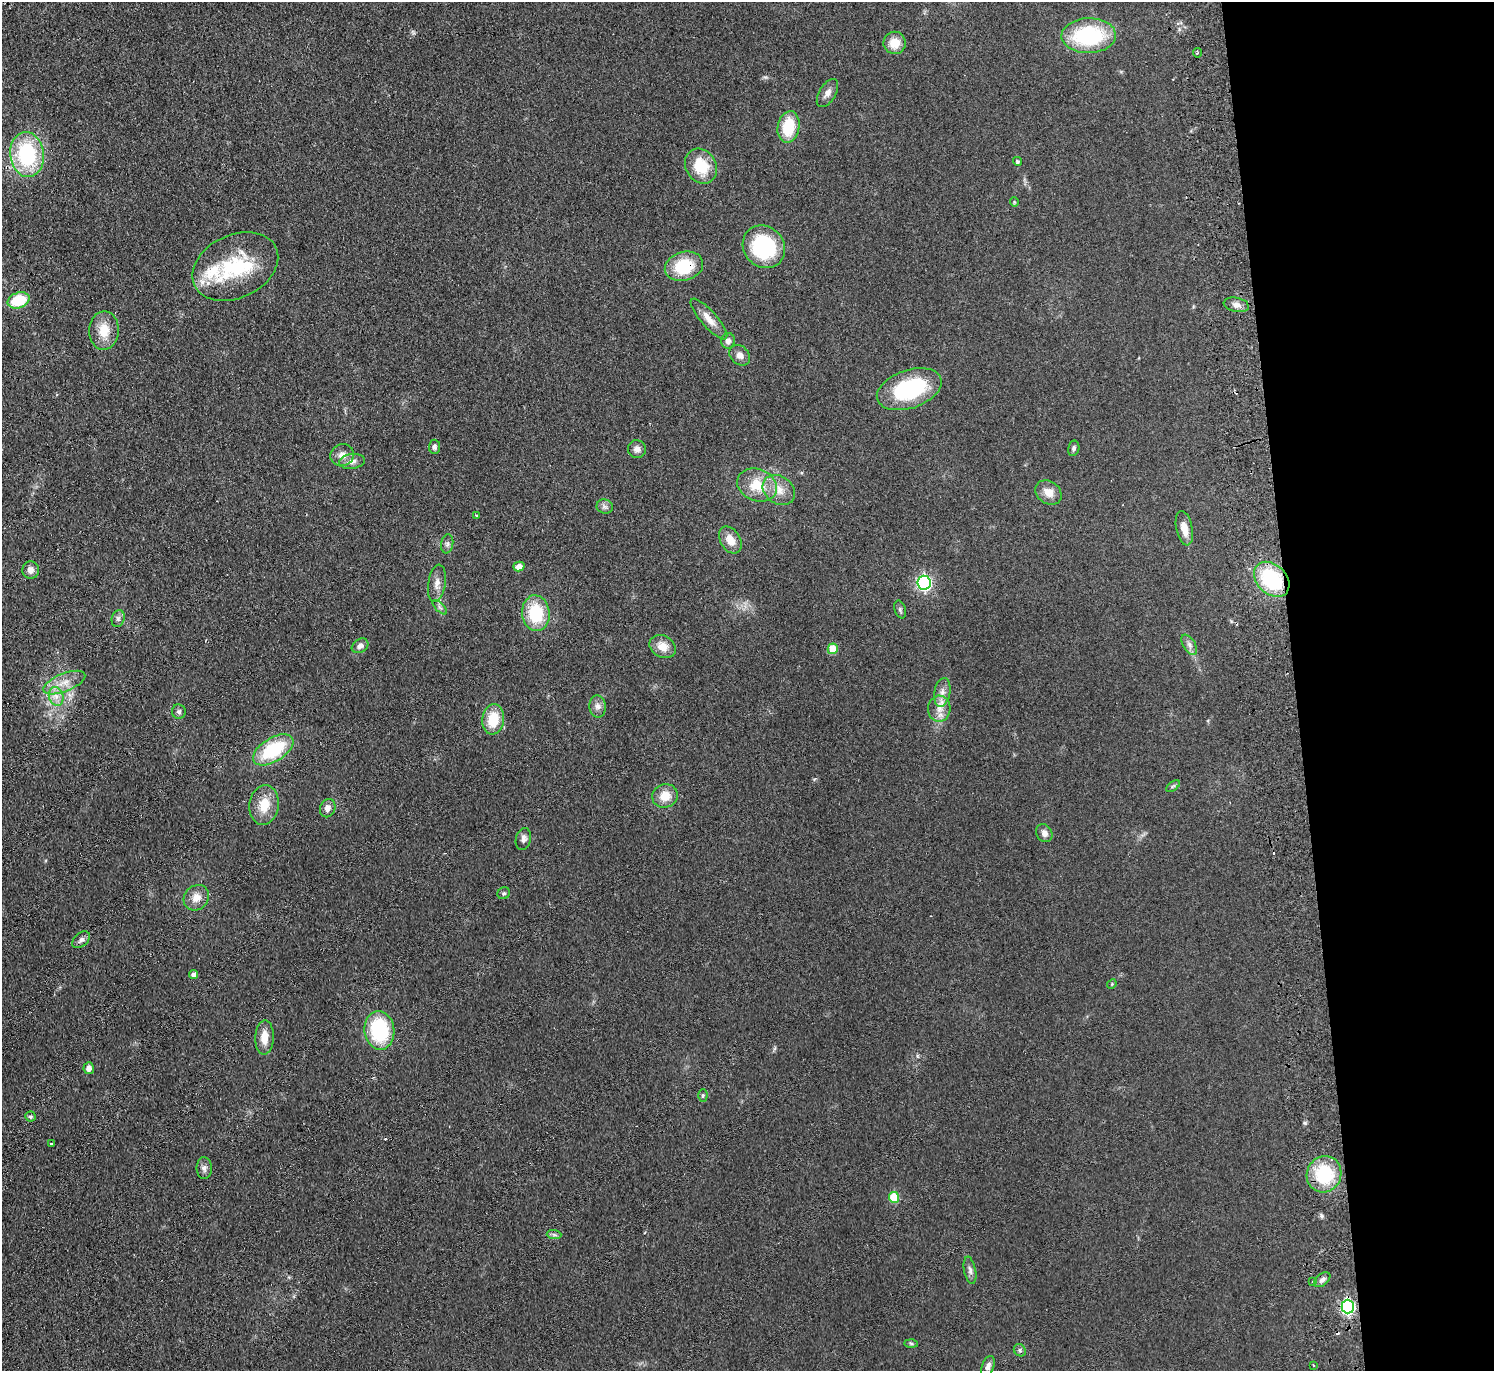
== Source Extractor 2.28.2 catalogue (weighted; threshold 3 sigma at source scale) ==
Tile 6 of 3 x 3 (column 3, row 2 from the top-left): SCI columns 3040-4531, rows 1503-2871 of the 4587 x 4463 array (HDU 1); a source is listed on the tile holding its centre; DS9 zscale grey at full resolution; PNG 1496 x 1373 px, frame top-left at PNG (2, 2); each listed source drawn as its Kron ellipse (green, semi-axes under 4 px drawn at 4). Shown black and unused: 13% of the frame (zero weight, under 2 of 3 exposures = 3% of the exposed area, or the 3 px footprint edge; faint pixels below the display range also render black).
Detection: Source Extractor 2.28.2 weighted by HDU 2 'WHT'; one run over the whole footprint, this tile lists its part. Background 0.0948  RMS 0.01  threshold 0.0456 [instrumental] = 3 sigma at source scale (4.5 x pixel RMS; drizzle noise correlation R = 1.50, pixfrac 1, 0.05/0.05 arcsec/px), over >= 5 px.
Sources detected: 89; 1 inside a brighter object's white glare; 5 cosmic-ray / hot-pixel residue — neither listed nor drawn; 1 inside a brighter listed object's ellipse — not listed separately; the other 82 listed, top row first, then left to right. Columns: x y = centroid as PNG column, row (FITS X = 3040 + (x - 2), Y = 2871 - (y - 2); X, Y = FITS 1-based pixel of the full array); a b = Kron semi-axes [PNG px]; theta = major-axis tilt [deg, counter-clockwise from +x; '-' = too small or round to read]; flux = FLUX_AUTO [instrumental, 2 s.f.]
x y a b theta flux
1089 36 27 17 2 92
895 43 11 11 - 14
1197 53 5 2 - 1.4
827 93 16 8 59 6.2
789 127 16 10 79 35
27 154 22 17 -82 89
1017 161 4 4 - 1.5
701 166 18 15 -60 31
1014 202 5 4 - 1
764 247 22 20 -47 84
684 266 19 14 16 42
235 267 45 31 25 79
19 300 11 7 18 38
1236 305 13 7 -12 5.6
709 319 26 8 -48 11
104 330 19 15 88 20
728 341 8 7 - 4.8
740 355 11 9 -45 6.1
909 389 33 19 19 86
435 447 7 5 87 2.9
1074 448 8 5 78 2.6
637 449 9 9 - 4.8
342 455 12 11 - 8.2
352 461 13 7 7 5.8
757 485 20 16 -21 27
779 490 17 13 -35 14
1048 492 14 11 -36 11
605 507 8 7 - 3.2
476 515 3 3 - 3
1184 528 18 8 -78 11
730 540 14 10 -59 12
447 544 9 6 80 2.8
519 566 5 4 - 8.7
31 570 8 8 - 6.1
1272 579 20 14 -44 73
437 583 19 8 82 8.2
924 583 7 6 - 210
440 607 9 3 -45 2
900 610 9 5 -73 2.4
536 613 18 14 -84 45
118 619 8 6 75 3.1
1189 645 11 6 -59 4.3
360 646 9 6 31 4.2
663 647 14 11 -31 12
833 649 5 5 - 25
64 683 22 9 22 14
942 692 15 8 80 7.9
56 696 9 7 -74 7
598 706 11 8 -88 5.2
939 709 13 11 87 9.8
179 712 7 7 - 2.8
493 719 15 11 83 27
273 750 22 12 32 62
1173 786 8 4 36 1.8
665 796 13 11 22 15
264 805 20 14 81 21
328 808 9 7 68 6.3
1044 833 9 7 -60 5.3
523 839 11 7 76 4.4
504 893 6 5 - 1.9
196 898 13 11 46 11
81 940 10 6 42 3.6
194 975 5 4 - 4.7
1112 984 5 4 - 1.1
379 1030 19 15 -82 75
264 1037 17 9 88 13
89 1068 6 5 - 5.4
703 1096 6 4 89 1.6
30 1117 5 5 - 1.6
51 1144 3 3 - 1.7
204 1168 11 7 90 4.2
1324 1174 18 17 - 55
894 1197 5 5 - 34
554 1235 7 4 -2 2.1
970 1270 14 6 -79 3.9
1322 1280 9 6 40 3.6
1313 1282 3 3 - 1.3
1348 1307 7 6 - 200
911 1343 7 4 -2 1.4
1020 1350 6 5 - 2
1313 1365 3 2 - 1.7
988 1366 11 6 70 4.8
Overlapping masked pixels (flux is a lower limit): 2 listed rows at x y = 684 266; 1348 1307
Unlisted compact peaks at least as high as the median listed source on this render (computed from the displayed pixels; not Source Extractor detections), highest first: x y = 1305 1123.